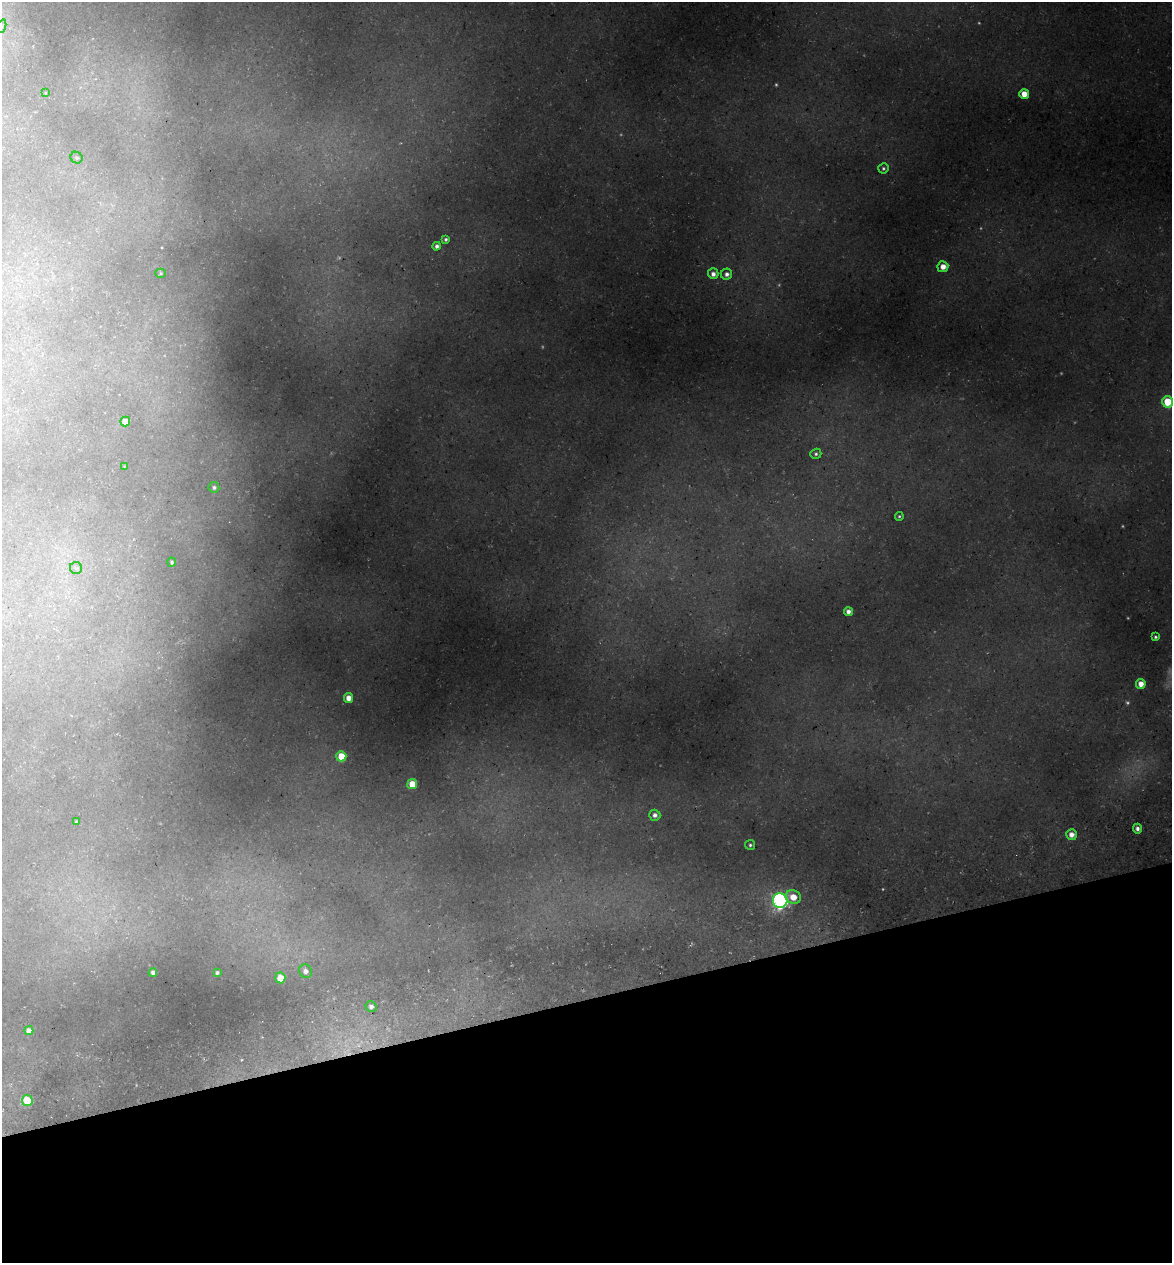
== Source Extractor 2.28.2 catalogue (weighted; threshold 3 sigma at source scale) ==
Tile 14 of 4 x 4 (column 2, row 4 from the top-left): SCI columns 1315-2484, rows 75-1335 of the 4922 x 5194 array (HDU 1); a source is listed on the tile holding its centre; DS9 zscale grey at full resolution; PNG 1174 x 1265 px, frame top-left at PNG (2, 2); each listed source drawn as its Kron ellipse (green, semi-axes under 4 px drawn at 4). Shown black and unused: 21% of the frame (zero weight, under 3 of 5 exposures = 5% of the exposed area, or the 3 px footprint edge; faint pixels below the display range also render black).
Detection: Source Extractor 2.28.2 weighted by HDU 2 'WHT'; one run over the whole footprint, this tile lists its part. Background 0.16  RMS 0.0083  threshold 0.0373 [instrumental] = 3 sigma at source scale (4.5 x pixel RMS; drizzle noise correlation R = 1.50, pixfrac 1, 0.0396/0.0396 arcsec/px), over >= 5 px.
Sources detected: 52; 13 too faint to see at this stretch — neither listed nor drawn; the other 39 listed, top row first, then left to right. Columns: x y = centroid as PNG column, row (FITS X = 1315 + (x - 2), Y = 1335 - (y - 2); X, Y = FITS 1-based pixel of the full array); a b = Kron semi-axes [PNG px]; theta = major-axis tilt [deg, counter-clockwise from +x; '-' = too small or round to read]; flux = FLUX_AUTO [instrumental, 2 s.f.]
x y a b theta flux
2 26 7 4 72 2
45 93 3 2 - 0.66
1024 94 5 5 - 14
76 158 6 5 - 2.1
883 168 5 5 - 2
446 239 4 4 - 2.1
437 246 4 4 - 3.8
943 267 5 5 - 10
161 273 5 4 - 1.2
713 274 5 5 - 5.3
727 274 6 5 - 4.4
1168 402 6 5 - 37
125 422 5 5 - 14
816 454 5 5 - 2.1
124 466 4 2 - 0.56
214 487 5 5 - 2.7
899 516 4 4 - 1.5
172 562 4 3 - 1.8
76 568 6 6 - 1.7
848 612 4 4 - 5.5
1155 637 3 3 - 1.9
1141 684 5 5 - 11
349 698 5 4 - 10
341 756 5 5 - 19
412 784 5 5 - 18
655 815 5 5 - 4.4
76 822 3 3 - 1.4
1137 829 5 4 - 4
1071 835 5 5 - 7.7
750 845 5 5 - 2.1
793 897 8 6 -21 16
780 900 7 7 - 330
305 971 7 6 - 5.2
153 973 4 4 - 4.6
217 973 4 3 - 2.3
280 978 5 5 - 16
371 1006 5 5 - 3.7
29 1031 4 4 - 5.3
27 1101 5 5 - 34
Isophote crosses this tile's border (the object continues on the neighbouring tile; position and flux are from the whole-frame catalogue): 2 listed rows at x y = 2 26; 1168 402